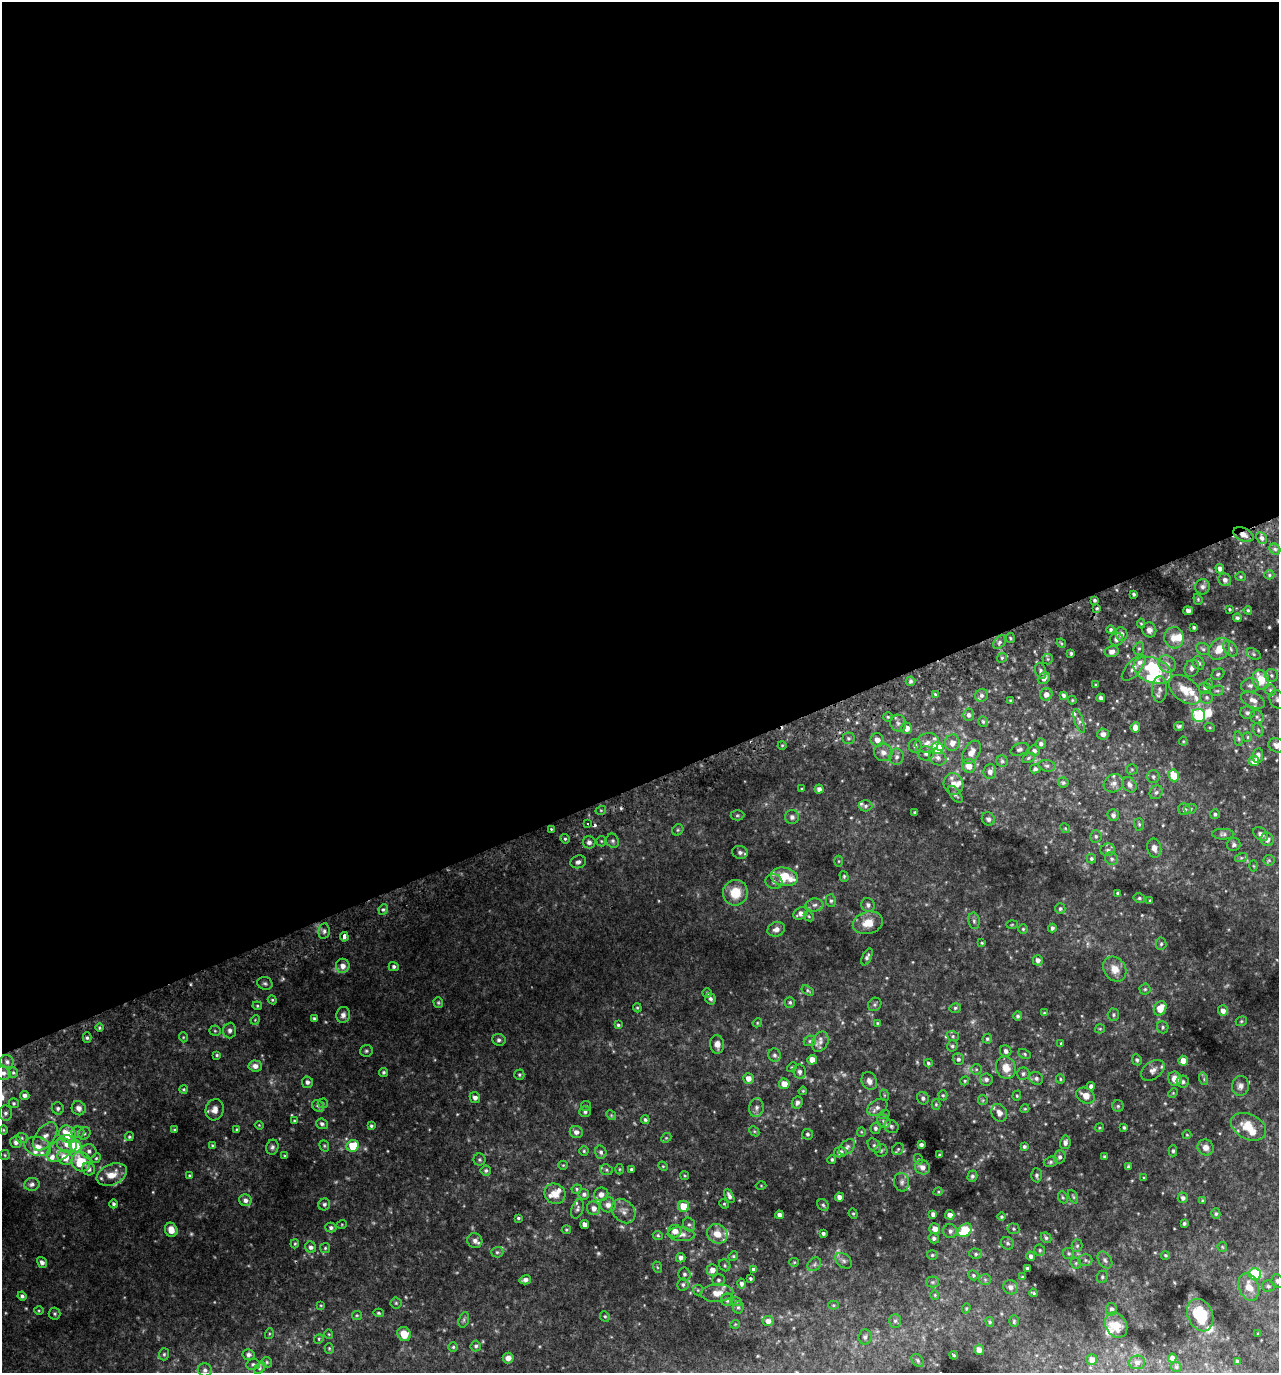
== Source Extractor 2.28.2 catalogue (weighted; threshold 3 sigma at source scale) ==
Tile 2 of 4 x 4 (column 2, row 1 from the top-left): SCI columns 1455-2731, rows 4164-5534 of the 5407 x 5580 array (HDU 1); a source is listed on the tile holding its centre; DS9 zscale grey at full resolution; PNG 1281 x 1375 px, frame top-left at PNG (2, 2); each listed source drawn as its Kron ellipse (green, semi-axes under 4 px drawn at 4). Shown black and unused: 57% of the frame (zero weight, under 2 of 3 exposures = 3% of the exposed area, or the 3 px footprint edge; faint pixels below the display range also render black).
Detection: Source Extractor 2.28.2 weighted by HDU 2 'WHT'; one run over the whole footprint, this tile lists its part. Background 0.0763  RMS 0.009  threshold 0.0407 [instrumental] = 3 sigma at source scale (4.5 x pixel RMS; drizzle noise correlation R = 1.50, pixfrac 1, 0.0396/0.0396 arcsec/px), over >= 5 px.
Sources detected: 577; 18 too faint to see at this stretch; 1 inside a brighter object's white glare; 2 cosmic-ray / hot-pixel residue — neither listed nor drawn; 38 inside a brighter listed object's ellipse — not listed separately; of the other 518, all 500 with FLUX_AUTO >= 0.772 (the completeness limit of this list) listed and drawn (18 fainter detections not listed), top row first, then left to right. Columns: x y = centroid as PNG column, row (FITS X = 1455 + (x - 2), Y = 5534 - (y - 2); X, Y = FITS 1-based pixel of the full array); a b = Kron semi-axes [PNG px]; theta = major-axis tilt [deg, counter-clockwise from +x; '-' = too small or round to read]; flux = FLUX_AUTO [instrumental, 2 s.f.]
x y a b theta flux
1243 535 10 6 -22 6.2
1262 538 6 5 - 2.7
1275 549 6 5 - 1.8
1220 569 5 4 - 3.1
1269 575 5 4 - 1.2
1241 577 5 4 - 1.2
1225 580 6 6 - 3.1
1203 587 8 7 - 2.9
1134 594 3 3 - 1.6
1198 599 5 4 - 1.1
1094 600 3 3 - 1.6
1097 608 3 3 - 3.3
1230 609 3 2 - 0.94
1248 610 4 3 - 1.1
1188 611 5 4 - 2.7
1237 618 4 3 - 1.6
1141 624 5 4 - 0.99
1194 627 3 3 - 1.3
1111 630 4 4 - 1.7
1149 630 7 7 - 4.1
1121 634 7 6 - 4.4
1010 638 5 4 - 1.2
1174 638 11 9 -84 9.2
1116 639 7 6 - 3.6
1000 642 8 5 52 2.4
1061 643 5 4 - 0.99
1139 649 6 5 - 1.6
1203 649 7 5 -29 2.2
1219 649 12 9 50 13
1230 649 9 6 -52 2.7
1112 652 7 5 12 4.5
1071 653 4 3 - 1.3
1254 654 7 5 -28 1.6
1002 658 5 4 - 1.5
1048 659 5 5 - 1.1
1198 663 7 5 -64 2.9
1167 664 9 8 - 5.1
1134 668 16 7 48 5.3
1192 668 9 7 64 3.8
1153 670 20 12 -22 43
1041 671 8 5 -70 2
1218 674 7 5 27 1.7
1271 675 6 6 - 1.9
1044 678 6 5 - 4.1
1261 680 10 8 -72 21
911 681 5 4 - 1.9
1209 684 4 4 - 0.98
1095 685 3 3 - 0.83
1250 685 9 7 10 3.6
1205 688 6 5 - 2.3
1160 689 13 7 88 4.1
1185 690 18 11 -39 15
1270 690 6 5 - 1.8
1217 691 7 5 7 1.8
935 694 4 4 - 1.2
1046 694 6 6 - 5.2
981 695 6 6 - 2.5
1064 695 4 3 - 2.1
1207 697 6 6 - 2.2
1101 698 4 4 - 2.8
1277 699 9 7 -69 3.5
1010 700 3 3 - 0.79
1072 700 4 4 - 0.88
1253 700 13 7 -25 5.7
1247 713 7 6 - 2.5
969 715 6 5 - 2.7
1199 715 7 6 - 61
888 717 5 5 - 1.2
1257 717 7 6 - 2.1
1079 721 12 4 -71 2.3
983 722 5 4 - 1.3
898 723 9 8 - 3.3
1179 726 5 4 - 1.6
1135 727 5 4 - 6.1
907 728 5 5 - 7.6
1210 728 5 3 - 0.88
1258 730 7 5 -70 1.5
1103 734 6 5 - 3.7
1247 737 5 4 - 1.1
848 738 6 6 - 1.8
1238 739 7 4 -81 1.4
877 740 7 6 - 5.9
1183 741 4 4 - 0.86
927 743 12 9 20 6.7
952 743 8 7 - 6.5
1041 744 5 5 - 2.5
782 745 4 3 - 0.77
1277 745 9 7 -22 5.4
915 746 7 6 - 2.5
937 748 6 5 - 48
1020 749 9 5 22 2.3
1034 751 5 5 - 2.1
883 752 9 8 - 5.6
971 752 13 7 58 6.7
926 753 8 7 - 3.7
1258 756 7 5 83 3.5
897 757 8 7 - 3.4
938 757 9 7 -32 4
1028 758 7 4 28 1.4
1002 761 6 6 - 1.6
1254 761 5 5 - 9.7
969 766 7 6 - 8.9
1047 766 8 5 -9 2.2
1035 769 5 4 - 1.8
1132 769 5 5 - 1.4
990 771 7 6 - 3.5
1174 775 6 5 - 19
1153 777 6 6 - 2.3
1063 782 5 5 - 1.6
1114 783 10 8 28 5
953 784 11 9 -69 6.5
1130 785 8 6 -55 4.1
801 789 3 3 - 0.78
819 789 4 4 - 3.5
1156 792 7 6 - 2.4
955 794 10 5 -55 2.4
865 806 7 5 1 2
1184 809 6 6 - 3.5
1190 809 6 5 - 1.4
601 810 5 3 - 0.94
914 812 3 3 - 1.2
1215 814 5 5 - 1.7
737 815 7 5 2 1.4
1113 815 6 5 - 3.2
792 817 7 7 - 2.9
988 819 7 6 - 2.7
588 823 3 3 - 2.9
1139 824 6 5 - 1.4
1065 828 5 4 - 1
551 829 3 2 - 0.78
678 830 6 5 - 1.3
1223 834 11 5 0 2.3
1261 834 8 6 -38 3.6
1096 836 6 5 - 1.8
565 839 5 4 - 1.4
1267 839 7 6 - 4.7
601 841 5 5 - 1.2
613 841 7 6 - 2
589 842 6 6 - 3.3
1234 845 7 6 - 2.2
1154 848 9 7 -78 4.6
1108 850 7 6 - 2.5
740 852 8 6 -15 3.2
1091 858 5 4 - 1.6
1241 858 6 4 18 1.4
1112 859 7 6 - 2.5
1269 860 6 5 - 1.3
839 861 5 3 - 0.87
578 862 8 6 17 3.1
1253 866 5 3 - 0.81
844 876 5 4 - 1.3
784 877 13 9 -11 28
774 882 8 7 - 3.5
735 893 13 12 - 19
1118 893 3 3 - 1.4
1139 898 6 4 -13 1.4
831 901 6 5 - 1.7
1150 901 3 3 - 1.2
815 905 9 6 4 3.2
868 905 7 6 - 3.2
383 909 5 4 - 1.6
1060 909 5 5 - 1.7
800 913 7 5 35 4.5
809 916 6 4 -45 1.1
974 921 8 5 -81 2.2
868 923 15 11 15 13
1012 925 5 3 - 0.84
1052 928 4 3 - 2.1
776 929 9 7 19 4.6
1023 929 5 5 - 1.2
324 931 8 5 81 2.7
344 937 4 3 - 12
982 943 4 3 - 1
1161 944 6 5 - 1.6
867 957 9 4 64 2.5
1038 960 5 5 - 3.8
343 966 7 6 - 5.7
394 967 5 4 - 2.1
1115 969 13 11 -54 11
265 983 8 6 -20 2
1145 989 5 5 - 1.5
808 990 7 4 -32 1.3
707 993 5 4 - 1.2
710 999 6 5 - 1.9
272 1000 4 4 - 1
790 1002 5 5 - 1.5
438 1003 5 4 - 1.2
875 1004 7 6 - 1.8
257 1006 5 4 - 1.1
637 1008 5 4 - 1.1
955 1008 6 4 15 1.6
1160 1008 7 6 - 13
1223 1011 5 5 - 4.5
1044 1013 4 4 - 0.94
343 1015 8 7 - 4.2
1113 1015 6 6 - 1.7
1018 1016 5 4 - 1.9
314 1018 4 3 - 1.2
255 1020 5 4 - 0.83
1241 1021 6 4 22 1.2
757 1023 5 3 - 0.81
877 1023 4 3 - 0.93
618 1025 4 4 - 1.4
1163 1027 6 5 - 1.7
99 1028 4 4 - 1.3
1100 1029 5 4 - 1
230 1030 8 6 86 3
215 1031 5 5 - 1.4
953 1036 6 5 - 1.6
183 1037 5 3 - 0.84
87 1038 5 4 - 1.6
987 1039 5 4 - 1.4
499 1040 7 6 - 2.1
810 1041 6 5 - 1.5
820 1042 11 7 64 4.8
1061 1043 3 3 - 1
717 1044 9 7 -85 5.4
952 1046 6 5 - 1.7
366 1051 6 5 - 1.6
1006 1051 6 5 - 2.8
1025 1054 6 4 -28 1.2
217 1055 3 3 - 1
774 1055 6 6 - 2.1
958 1059 6 5 - 2.2
812 1060 5 5 - 7.9
1137 1060 5 4 - 1.8
1183 1061 5 5 - 10
7 1062 7 6 - 3.1
928 1063 4 4 - 1.5
255 1066 6 5 - 4.7
792 1067 5 4 - 1
1006 1068 11 10 - 11
976 1069 5 5 - 1.4
1153 1070 13 8 37 5
13 1072 5 5 - 1.6
384 1072 4 4 - 1.8
799 1072 7 6 - 2.7
3 1073 7 6 - 3.7
1023 1074 6 6 - 2.2
519 1075 5 5 - 1.4
748 1078 5 5 - 6
1036 1078 7 6 - 2.7
986 1079 6 6 - 2.7
1060 1079 5 4 - 1.1
1175 1079 7 6 - 8.5
1204 1079 6 4 -73 1.4
869 1081 9 7 -67 4.4
965 1081 4 4 - 1
307 1082 6 5 - 3.1
1183 1082 6 6 - 2
784 1084 5 5 - 9.3
1091 1086 4 4 - 3.4
1240 1086 10 8 81 4.2
183 1089 4 4 - 1.2
803 1091 4 3 - 0.83
1173 1093 5 4 - 0.93
25 1095 4 4 - 2.9
884 1095 6 3 -72 0.87
943 1095 5 4 - 1.2
1017 1096 5 4 - 1.1
1086 1096 10 7 -31 9
475 1097 5 5 - 3.9
923 1098 6 6 - 2.2
983 1100 5 5 - 1
797 1102 6 5 - 2.9
14 1103 5 5 - 1.4
323 1103 5 5 - 1
936 1104 5 4 - 1.1
318 1106 6 5 - 1.9
586 1106 5 5 - 1.1
1118 1106 5 5 - 1.6
877 1107 11 7 29 3.8
58 1108 6 6 - 2
79 1108 7 6 - 5.1
756 1108 9 7 81 3.8
1025 1109 4 4 - 1
215 1110 11 9 74 5.8
585 1112 6 5 - 2
5 1113 7 6 - 2.8
999 1113 9 7 -62 4.4
611 1115 5 4 - 1.1
884 1115 5 3 - 0.83
645 1120 4 4 - 1.5
294 1121 4 3 - 0.93
884 1121 7 5 -45 2.4
322 1124 6 5 - 2.7
259 1125 4 3 - 0.78
371 1126 3 3 - 1.5
891 1126 7 6 - 2.4
1124 1127 3 3 - 1.3
1249 1127 18 12 -26 16
875 1128 5 5 - 1.9
1099 1128 4 3 - 0.88
3 1130 5 3 - 0.8
175 1130 3 3 - 1.2
237 1130 4 3 - 1.1
754 1131 6 4 -45 1.1
78 1132 6 5 - 2.5
576 1132 7 6 - 3.7
861 1132 5 4 - 0.92
84 1133 7 5 49 1.7
68 1134 9 7 -50 24
807 1134 5 5 - 1.7
1187 1135 4 4 - 0.87
45 1136 16 9 52 8.2
129 1137 4 4 - 1.3
22 1138 6 5 - 1.4
666 1138 5 4 - 1.1
16 1142 6 5 - 3.4
1065 1142 7 5 79 3.2
67 1144 10 8 -26 10
212 1145 4 3 - 1.1
874 1145 8 5 -48 2
921 1145 4 4 - 2.2
75 1146 7 5 -54 36
324 1146 6 4 -69 1.2
353 1146 6 6 - 23
1024 1146 3 3 - 1.6
38 1147 13 9 -16 9.1
272 1147 7 6 - 2.3
847 1147 9 6 46 3.3
1206 1147 8 7 - 5.5
898 1149 6 5 - 1.5
59 1150 14 9 39 7.9
881 1150 6 6 - 1.8
89 1151 7 7 - 3.5
584 1151 4 4 - 1.2
1173 1151 5 4 - 1.5
601 1152 6 5 - 2.4
840 1152 6 5 - 3.6
5 1155 5 4 - 1
939 1155 4 3 - 1.5
285 1156 4 3 - 0.96
65 1157 8 7 - 16
1060 1157 6 5 - 2.6
1104 1157 3 3 - 1.4
96 1158 5 4 - 1.2
832 1159 4 4 - 1.5
918 1159 5 3 - 0.89
479 1160 6 6 - 1.6
81 1162 10 9 - 32
1050 1162 7 5 17 1.6
563 1165 5 4 - 1
663 1166 5 4 - 0.96
922 1167 8 7 - 5.4
1128 1167 4 3 - 1.9
89 1169 6 6 - 3.9
620 1169 5 3 - 0.89
631 1169 3 3 - 1.7
606 1170 6 5 - 1.5
486 1171 5 5 - 1.8
112 1175 16 10 24 13
189 1175 4 3 - 0.91
1037 1175 7 5 -86 2
685 1176 4 3 - 0.83
972 1176 5 5 - 2.1
1144 1178 3 3 - 0.87
902 1182 9 7 -78 3
32 1184 8 6 10 3.1
761 1185 5 3 - 0.79
577 1189 5 4 - 1.2
938 1192 5 3 - 0.79
555 1194 11 10 - 9.2
584 1194 5 5 - 2.2
601 1194 7 6 - 5.5
729 1196 8 4 -64 3.2
839 1197 4 4 - 4.1
1063 1197 6 4 -68 1.3
1073 1197 7 4 -64 1.3
1183 1198 5 5 - 2.5
245 1200 6 6 - 4.1
1203 1201 4 3 - 1.3
113 1204 4 4 - 1.7
324 1204 6 5 - 2
724 1204 5 4 - 1
608 1205 7 7 - 4.5
823 1205 6 5 - 1.5
684 1206 5 5 - 18
594 1208 7 6 - 5.3
578 1209 10 6 70 2.5
623 1211 13 10 -47 5.9
853 1214 5 4 - 1.2
933 1214 4 4 - 2.9
1216 1214 5 4 - 1.4
779 1215 4 4 - 3.9
950 1215 5 4 - 4.7
1001 1217 4 4 - 1.3
518 1218 4 3 - 1.3
1184 1223 3 3 - 1.5
342 1224 5 3 - 0.81
584 1224 5 4 - 4.3
689 1225 7 5 -73 2
331 1228 5 5 - 2.2
935 1229 5 5 - 6.8
1013 1229 6 5 - 1.5
171 1230 7 6 - 7.5
566 1230 4 4 - 0.96
965 1230 8 6 38 36
675 1231 6 6 - 6.1
950 1231 7 7 - 3
823 1233 4 3 - 2.1
681 1234 13 7 -3 5.7
717 1234 11 9 -32 12
658 1235 5 4 - 1.3
934 1238 5 5 - 2.1
1046 1238 6 4 -43 1.6
475 1240 8 7 - 3.4
1007 1243 7 6 - 2
295 1244 4 3 - 0.96
1077 1246 6 5 - 1.6
311 1247 6 5 - 3
1222 1247 5 4 - 0.99
325 1248 5 5 - 1.3
1040 1250 5 5 - 1.4
497 1252 6 5 - 1.5
1069 1253 5 5 - 1.6
976 1254 6 5 - 1.8
932 1255 5 4 - 1.3
1165 1255 4 4 - 1.2
733 1256 5 4 - 1.1
1031 1256 4 4 - 2.4
681 1258 5 4 - 3
1085 1260 7 6 - 2.3
1105 1260 9 6 -55 3
844 1261 9 6 -39 2.7
42 1262 6 4 -57 2.4
794 1262 5 4 - 0.97
1076 1263 6 5 - 1.3
814 1264 7 6 - 2.2
725 1265 6 5 - 1.5
657 1267 6 3 -71 1
1027 1268 4 3 - 1.4
753 1269 3 3 - 1.9
712 1270 6 5 - 6
684 1274 6 6 - 2.1
1255 1274 6 6 - 52
973 1275 5 4 - 1.3
1022 1277 4 3 - 0.86
1102 1277 6 5 - 1.7
750 1278 3 3 - 1.4
525 1280 6 4 17 3.7
718 1280 6 6 - 2
985 1280 6 5 - 1.5
1278 1281 7 5 -66 2.5
932 1282 6 5 - 1.5
741 1284 5 4 - 3
683 1285 6 6 - 2
1268 1286 6 5 - 1.9
1011 1287 7 7 - 3.7
1249 1287 14 9 -70 12
698 1290 5 5 - 1.1
717 1293 16 9 3 9.4
1033 1293 4 2 - 1.1
935 1295 5 4 - 0.95
22 1296 4 4 - 1.9
727 1300 6 6 - 2.9
736 1301 6 3 -19 0.96
396 1303 5 5 - 1.3
321 1305 4 4 - 0.8
833 1305 5 4 - 0.94
738 1307 6 5 - 1.5
966 1308 5 4 - 1.1
1111 1309 6 5 - 2.7
39 1311 5 3 - 0.93
378 1313 5 4 - 1.4
55 1314 6 6 - 1.5
357 1315 5 4 - 1
1200 1315 17 12 -67 34
605 1316 5 4 - 1.2
464 1320 8 5 72 1.9
768 1321 5 5 - 5.1
895 1321 7 6 - 2.3
1014 1321 6 4 89 1.3
990 1322 5 4 - 1.5
735 1324 5 4 - 0.86
1116 1325 13 10 -60 12
269 1334 5 3 - 0.92
329 1334 4 4 - 0.83
404 1334 7 6 - 13
1258 1334 3 2 - 0.82
865 1337 7 6 - 2.3
319 1339 5 4 - 1.2
476 1346 5 5 - 1.7
453 1347 5 5 - 1.3
329 1348 5 4 - 1.1
979 1350 5 5 - 6
164 1354 6 5 - 1.5
248 1355 6 5 - 2.7
954 1355 4 2 - 1.2
508 1358 5 5 - 4.6
1172 1358 4 4 - 3.6
918 1360 7 5 -52 1.7
1092 1360 5 5 - 6
1237 1361 3 3 - 1.1
267 1362 6 5 - 1.2
1137 1362 8 7 - 2.9
253 1364 7 5 8 1.8
1176 1367 5 5 - 1.2
260 1368 7 4 46 1.5
205 1370 7 6 - 2.6
Overlapping masked pixels (flux is a lower limit): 1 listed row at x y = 1243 535
Isophote crosses this tile's border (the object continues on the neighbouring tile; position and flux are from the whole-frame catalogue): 5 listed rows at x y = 1277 699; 1277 745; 3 1073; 5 1113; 1278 1281